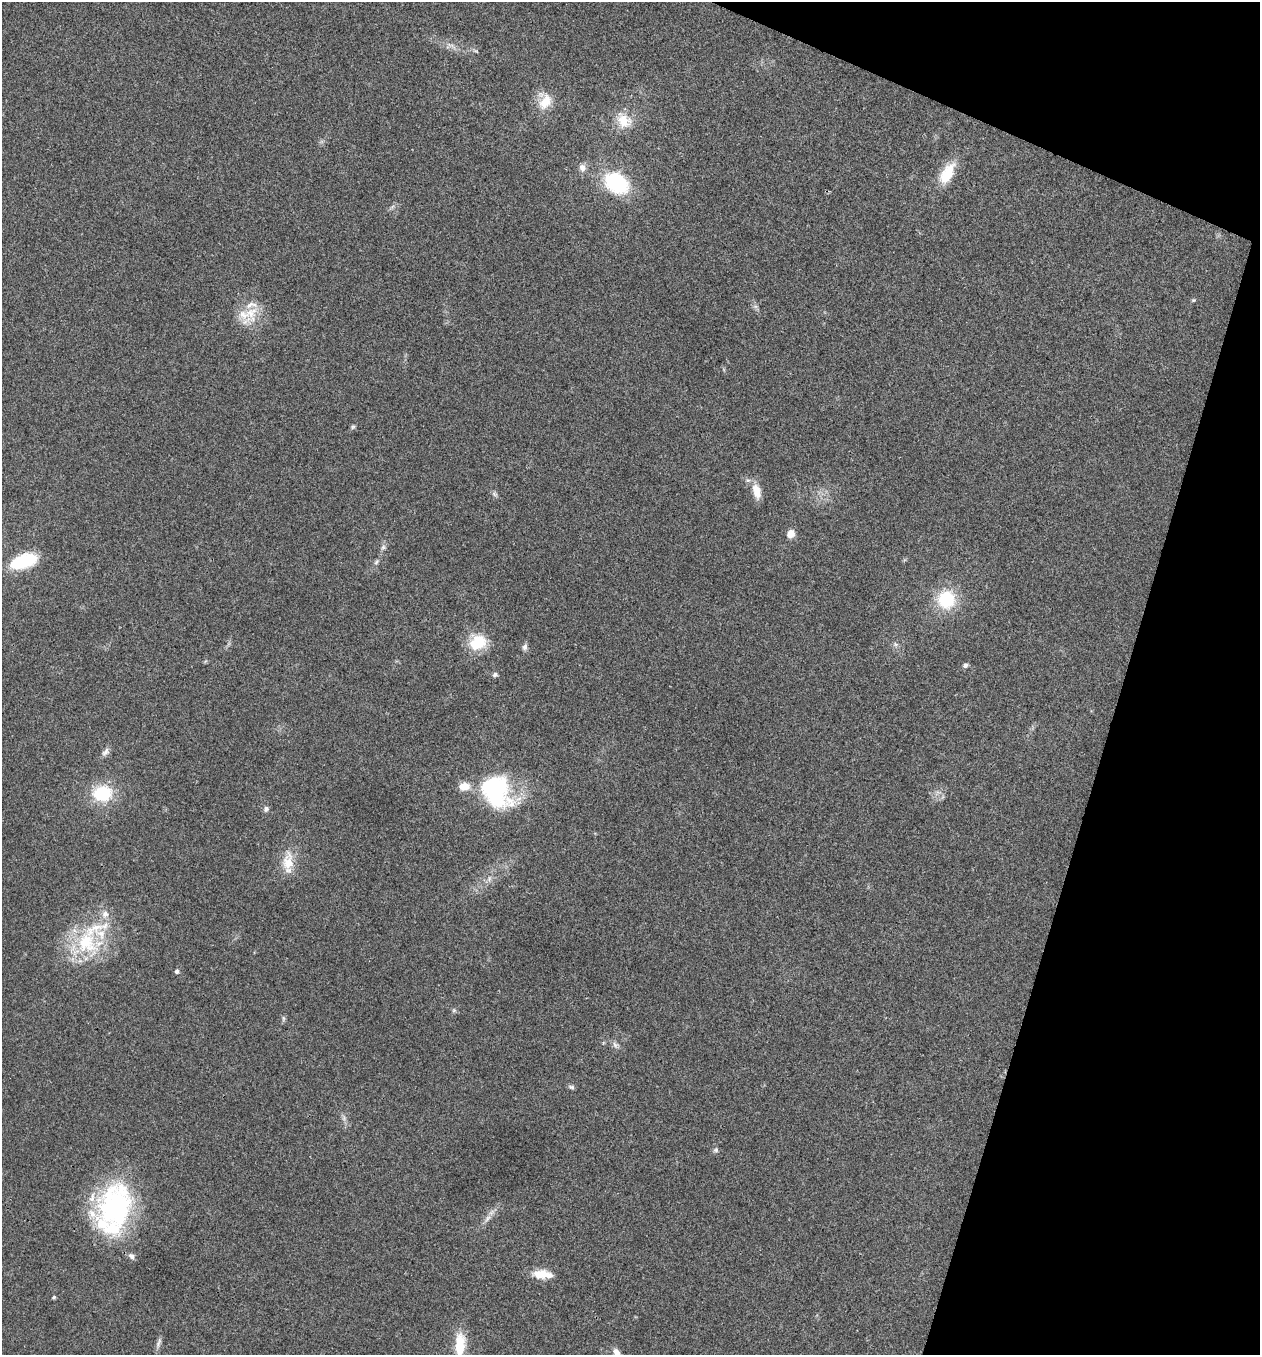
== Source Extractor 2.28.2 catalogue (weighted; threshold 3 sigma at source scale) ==
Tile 8 of 4 x 4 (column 4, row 2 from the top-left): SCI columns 3908-5165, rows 2710-4062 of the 5432 x 5417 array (HDU 1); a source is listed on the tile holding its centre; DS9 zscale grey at full resolution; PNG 1262 x 1357 px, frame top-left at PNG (2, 2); no overlay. Shown black and unused: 15% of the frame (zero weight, under 3 of 4 exposures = <1% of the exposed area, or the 3 px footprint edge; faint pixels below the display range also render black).
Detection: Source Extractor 2.28.2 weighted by HDU 2 'WHT'; one run over the whole footprint, this tile lists its part. Background 0.0246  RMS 0.0041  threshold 0.0184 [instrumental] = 3 sigma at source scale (4.5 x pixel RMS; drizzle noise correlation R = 1.50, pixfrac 1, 0.05/0.05 arcsec/px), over >= 5 px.
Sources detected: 50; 6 inside a brighter listed object's ellipse — not listed separately; the other 44 listed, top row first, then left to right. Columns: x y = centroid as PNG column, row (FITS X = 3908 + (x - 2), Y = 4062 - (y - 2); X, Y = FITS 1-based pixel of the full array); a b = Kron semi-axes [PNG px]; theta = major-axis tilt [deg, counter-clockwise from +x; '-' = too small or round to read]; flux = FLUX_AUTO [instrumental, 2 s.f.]
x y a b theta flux
451 46 18 4 -34 2.1
545 102 23 14 58 7.7
624 121 22 18 -49 8.7
582 168 10 8 -81 2.2
947 173 29 14 59 11
616 183 23 17 -33 34
1193 300 6 4 19 0.53
755 306 7 4 -18 0.78
251 313 22 16 37 9.5
353 427 7 5 66 0.74
757 491 21 10 -75 5
494 494 9 5 -27 0.95
791 534 8 7 - 3.7
383 547 7 6 - 1
24 561 30 14 18 18
376 562 8 5 49 0.99
946 599 20 20 - 20
478 642 22 17 27 12
525 647 8 6 79 1.5
965 665 6 5 - 1.1
495 675 7 6 - 1
105 752 12 7 53 1.8
496 791 41 31 -55 47
102 794 22 17 3 20
266 809 7 6 - 1.3
288 863 28 15 85 8.6
489 878 9 5 72 1.4
105 914 10 10 - 2.7
86 943 36 30 -52 29
177 971 6 5 - 1
454 1010 6 4 45 0.65
283 1018 9 4 83 0.77
615 1045 10 7 -55 1.5
571 1087 9 5 -8 0.87
344 1118 7 4 72 0.88
716 1150 7 6 - 0.9
113 1209 59 38 73 73
488 1218 14 6 46 2.3
131 1256 9 6 -42 1.5
542 1274 21 12 3 6.5
54 1297 5 4 - 0.55
158 1343 15 5 66 1.5
460 1345 31 12 87 12
617 1354 15 7 -61 3.1
Isophote crosses this tile's border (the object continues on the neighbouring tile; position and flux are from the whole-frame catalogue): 2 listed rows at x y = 460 1345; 617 1354